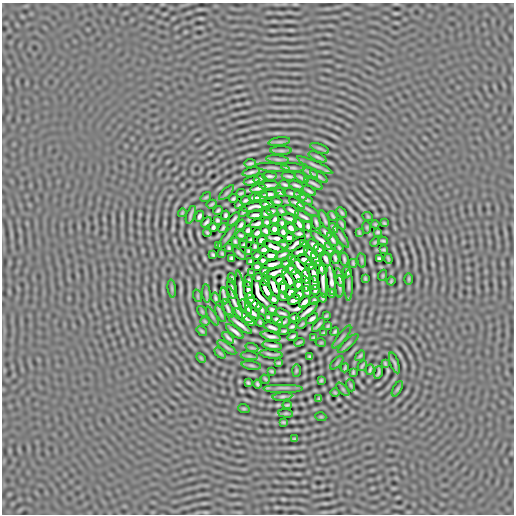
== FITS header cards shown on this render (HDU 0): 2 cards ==
NAXIS1  =                  512
NAXIS2  =                  512

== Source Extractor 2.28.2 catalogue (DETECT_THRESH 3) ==
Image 512 x 512 px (HDU 0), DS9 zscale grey, 1 PNG px = 1 image px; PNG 516 x 516 px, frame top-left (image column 1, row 512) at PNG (2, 3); each listed source drawn as its Kron ellipse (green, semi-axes under 4 px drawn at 4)
Background 5.51e-08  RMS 1.5e-04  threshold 4.58e-04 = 3 sigma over >= 5 px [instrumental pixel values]
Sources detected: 272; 2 with non-positive FLUX_AUTO (blend fragments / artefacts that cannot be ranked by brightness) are neither listed nor drawn; the other 270 listed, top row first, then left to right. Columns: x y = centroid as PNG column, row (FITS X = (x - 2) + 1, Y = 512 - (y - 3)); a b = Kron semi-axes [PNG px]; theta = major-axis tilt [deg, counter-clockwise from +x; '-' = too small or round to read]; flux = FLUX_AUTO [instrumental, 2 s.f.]
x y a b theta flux
279 142 11 4 8 0.015
320 148 10 3 -21 0.02
281 151 10 4 0 0.016
318 157 9 3 -24 0.02
278 159 11 4 -7 0.016
250 163 6 2 10 0.018
315 165 19 3 -24 0.034
273 167 17 3 -5 0.023
293 168 12 3 -3 0.02
251 172 9 2 14 0.029
310 173 8 2 -26 0.024
269 176 7 3 -2 0.024
289 176 7 2 -9 0.022
319 176 10 3 -29 0.024
301 178 8 2 -32 0.019
259 179 6 2 20 0.021
251 181 8 2 10 0.026
313 183 10 2 -29 0.028
269 185 9 3 3 0.031
285 185 5 2 - 0.018
296 185 7 2 -21 0.024
258 188 8 3 14 0.032
309 191 7 2 -30 0.023
280 192 6 3 -20 0.019
227 193 10 3 45 0.017
241 193 5 2 - 0.015
292 193 9 2 -13 0.021
269 194 8 3 3 0.029
300 196 7 2 -28 0.018
206 197 6 3 35 0.013
261 197 7 3 18 0.023
254 198 6 3 -1 0.022
233 199 4 3 - 0.015
245 200 5 3 - 0.02
306 200 7 2 -28 0.018
277 202 6 3 -13 0.019
297 203 9 2 -33 0.029
212 204 5 2 - 0.014
267 204 7 3 9 0.027
239 205 3 2 - 0.011
255 207 15 3 10 0.028
308 209 12 3 -28 0.02
218 210 5 2 - 0.016
292 210 8 3 -28 0.028
272 211 5 3 - 0.018
282 211 5 3 - 0.017
243 212 5 2 - 0.013
182 213 4 3 - 0.0097
266 213 5 3 - 0.019
342 213 6 3 -46 0.016
191 215 9 2 71 0.02
225 215 5 3 - 0.018
255 215 7 3 3 0.032
199 216 5 3 - 0.022
333 216 5 2 - 0.016
304 217 10 2 -31 0.026
368 217 5 3 - 0.0073
234 219 8 2 51 0.022
275 219 4 4 - 0.02
289 219 8 3 -18 0.026
217 220 4 3 - 0.015
324 220 10 2 -68 0.019
206 222 6 3 49 0.02
267 222 4 3 - 0.018
282 223 4 3 - 0.018
316 223 7 2 -76 0.023
384 223 3 2 - 0.01
257 224 7 3 16 0.029
299 224 7 3 -55 0.027
342 224 5 2 - 0.014
375 224 4 3 - 0.01
241 225 5 3 - 0.021
308 226 5 3 - 0.019
213 227 4 3 - 0.018
367 227 6 3 -82 0.011
223 228 5 2 - 0.015
291 228 5 4 - 0.023
333 228 5 2 - 0.018
274 229 5 4 - 0.027
248 230 4 4 - 0.019
265 231 5 3 - 0.02
283 232 4 4 - 0.02
326 232 7 2 -46 0.023
378 232 4 3 - 0.013
207 233 4 2 - 0.013
257 233 5 3 - 0.023
359 233 4 2 - 0.012
299 234 5 3 - 0.02
241 235 5 3 - 0.015
227 237 15 3 52 0.021
341 237 12 3 -58 0.025
289 238 5 4 - 0.022
276 239 10 3 -11 0.017
251 240 4 3 - 0.015
261 240 5 4 - 0.024
321 240 13 3 -42 0.042
332 240 8 3 -52 0.026
235 241 4 3 - 0.014
383 241 5 2 - 0.015
375 242 5 3 - 0.012
303 243 4 3 - 0.012
295 244 12 4 35 0.013
244 245 4 3 - 0.014
284 245 5 3 - 0.016
313 245 6 3 -44 0.026
218 246 3 2 - 0.01
255 246 4 3 - 0.015
273 247 11 3 -23 0.019
229 248 4 3 - 0.015
339 248 4 2 - 0.015
329 249 6 3 -60 0.024
264 250 5 3 - 0.026
319 250 7 3 -51 0.026
384 250 4 2 - 0.012
248 251 4 3 - 0.015
300 251 9 3 26 0.029
222 253 4 2 - 0.012
310 253 7 3 -41 0.035
239 254 8 2 -41 0.019
213 255 4 3 - 0.015
271 255 7 3 0 0.038
283 255 7 3 24 0.023
257 256 5 4 - 0.015
231 258 4 3 - 0.017
291 258 4 3 - 0.015
335 258 6 2 -81 0.022
379 258 4 3 - 0.016
316 259 7 3 -63 0.025
326 259 8 3 -67 0.029
344 259 6 2 -80 0.02
388 259 5 2 - 0.013
263 260 4 3 - 0.021
305 260 7 4 -32 0.018
362 260 7 3 -82 0.012
251 261 4 3 - 0.016
286 263 5 3 - 0.015
353 263 4 2 - 0.013
272 264 10 3 12 0.038
310 265 5 3 - 0.022
257 267 4 4 - 0.017
321 267 7 3 -63 0.027
301 268 13 3 -48 0.041
291 269 6 3 -46 0.027
265 271 4 4 - 0.019
347 272 5 3 - 0.018
251 273 3 2 - 0.01
275 273 14 4 16 0.0095
314 273 9 3 -71 0.031
383 275 5 3 - 0.0094
297 276 7 3 -59 0.035
306 277 7 3 -79 0.029
340 277 9 2 -74 0.03
232 278 5 3 - 0.017
258 278 4 3 - 0.016
365 279 3 2 - 0.011
409 279 6 4 90 0.0089
280 280 5 4 - 0.015
289 280 11 3 -61 0.037
331 280 15 3 -83 0.05
249 281 6 3 -84 0.017
323 281 16 3 -86 0.052
391 281 4 3 - 0.011
266 282 4 3 - 0.014
314 283 7 3 -88 0.024
298 285 5 4 - 0.02
306 285 6 3 84 0.023
349 285 15 3 -90 0.03
274 287 11 3 -66 0.036
283 287 5 4 - 0.01
340 287 11 3 90 0.023
172 288 9 3 -85 0.015
232 289 10 3 -81 0.028
249 290 9 3 -78 0.034
266 290 10 3 -65 0.036
315 290 5 3 - 0.019
307 291 5 3 - 0.016
241 292 21 3 -83 0.015
290 292 7 3 54 0.027
206 293 9 3 -85 0.018
331 293 4 3 - 0.015
299 295 6 4 66 0.016
198 296 6 4 -71 0.0082
224 296 8 2 -87 0.025
283 296 5 3 - 0.014
215 298 5 3 - 0.017
250 298 5 3 - 0.024
323 298 4 3 - 0.015
274 299 5 3 - 0.021
294 300 6 3 25 0.027
314 301 4 3 - 0.017
305 302 7 3 44 0.028
235 303 18 2 -67 0.033
255 304 8 3 -45 0.037
246 307 8 3 -51 0.027
228 309 10 2 -67 0.031
262 309 7 3 -56 0.016
272 309 5 3 - 0.018
202 311 6 3 -56 0.0085
307 311 14 3 39 0.042
253 313 8 3 -39 0.032
282 313 7 2 -19 0.021
220 314 9 3 -66 0.021
212 316 10 3 -60 0.014
243 316 11 3 -36 0.04
326 316 4 2 - 0.011
268 318 4 3 - 0.017
294 318 5 3 - 0.02
312 319 7 3 37 0.027
277 320 6 3 -36 0.021
205 321 4 3 - 0.012
249 321 6 3 -34 0.023
260 322 4 3 - 0.013
284 322 6 3 22 0.013
240 324 15 3 -38 0.048
302 324 5 3 - 0.012
318 325 8 2 48 0.02
328 326 3 2 - 0.011
272 327 9 3 -20 0.031
292 327 5 3 - 0.017
202 331 6 3 -36 0.013
235 331 10 2 -39 0.037
284 331 5 3 - 0.016
335 332 4 2 - 0.015
324 333 3 2 - 0.011
271 336 10 3 -15 0.032
293 336 5 3 - 0.02
314 337 4 2 - 0.012
342 337 14 2 52 0.018
228 338 7 2 -45 0.023
299 342 5 2 - 0.014
321 343 5 3 - 0.0077
348 343 13 3 42 0.018
272 346 10 3 -9 0.028
227 347 11 3 -34 0.021
252 348 6 4 -18 0.01
220 353 6 4 -45 0.011
271 354 11 2 -7 0.025
249 356 9 3 -5 0.013
310 356 3 3 - 0.013
360 356 6 3 53 0.012
201 358 6 3 -45 0.01
279 363 3 3 - 0.012
337 363 8 3 46 0.01
385 363 4 2 - 0.012
394 363 11 3 -71 0.018
251 365 10 3 -9 0.014
362 366 5 2 - 0.012
345 368 4 2 - 0.013
370 370 5 2 - 0.015
272 371 4 2 - 0.011
296 371 6 3 90 0.0095
353 372 4 2 - 0.012
378 372 7 2 77 0.017
265 379 5 2 - 0.012
321 380 3 2 - 0.01
248 383 3 2 - 0.012
257 384 4 2 - 0.014
350 385 6 4 -71 0.0097
283 388 20 2 0 0.035
343 389 8 3 -45 0.012
397 389 8 3 60 0.013
335 392 5 3 - 0.0089
283 396 10 3 7 0.019
319 399 3 2 - 0.011
287 405 4 2 - 0.014
244 409 6 3 -19 0.0084
286 413 7 3 -8 0.013
321 417 5 3 - 0.0081
284 422 3 2 - 0.011
294 439 3 2 - 0.011
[2 non-positive-flux detections neither listed nor drawn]